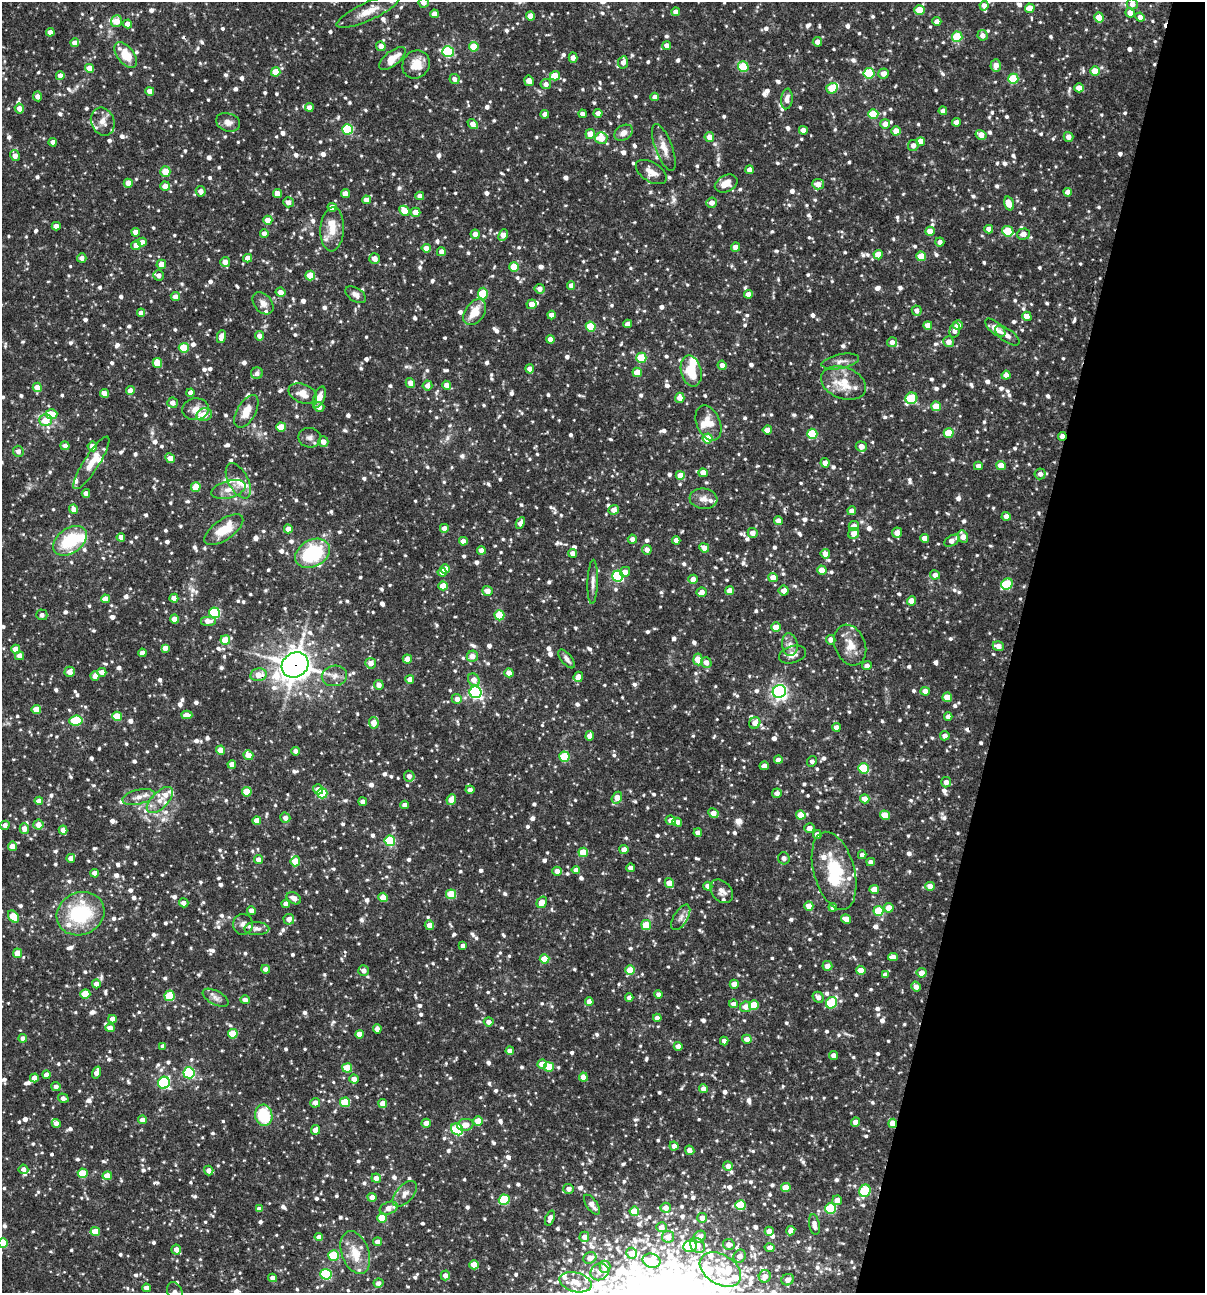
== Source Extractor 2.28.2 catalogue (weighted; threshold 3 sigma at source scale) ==
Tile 8 of 4 x 4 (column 4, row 2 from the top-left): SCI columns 3861-5063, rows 2585-3875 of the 5188 x 5168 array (HDU 1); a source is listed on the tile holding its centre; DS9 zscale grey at full resolution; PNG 1207 x 1295 px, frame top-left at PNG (2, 2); each listed source drawn as its Kron ellipse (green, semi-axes under 4 px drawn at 4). Shown black and unused: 16% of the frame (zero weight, under 3 of 4 exposures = <1% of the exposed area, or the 3 px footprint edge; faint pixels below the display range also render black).
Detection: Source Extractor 2.28.2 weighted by HDU 2 'WHT'; one run over the whole footprint, this tile lists its part. Background 0.0835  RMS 0.0039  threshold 0.0176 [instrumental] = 3 sigma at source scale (4.5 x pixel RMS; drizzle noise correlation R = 1.50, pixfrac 1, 0.05/0.05 arcsec/px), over >= 5 px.
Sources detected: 1428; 3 inside a brighter object's white glare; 5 cosmic-ray / hot-pixel residue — neither listed nor drawn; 53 inside a brighter listed object's ellipse — not listed separately; of the other 1367, all 500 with FLUX_AUTO >= 1.9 (the completeness limit of this list) listed and drawn (867 fainter detections not listed), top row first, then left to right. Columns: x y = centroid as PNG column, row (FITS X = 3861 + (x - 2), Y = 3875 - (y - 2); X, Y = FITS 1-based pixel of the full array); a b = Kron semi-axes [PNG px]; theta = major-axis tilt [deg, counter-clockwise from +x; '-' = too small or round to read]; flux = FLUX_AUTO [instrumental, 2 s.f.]
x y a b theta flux
424 3 5 5 - 2.3
1132 4 5 5 - 2.5
984 5 5 4 - 2.3
1030 8 5 4 - 5.2
919 10 5 4 - 7.7
368 11 34 9 25 6.5
676 12 4 4 - 2.5
1130 13 5 5 - 3.2
434 14 4 4 - 2.6
530 16 4 4 - 4.5
1140 17 5 4 - 1.9
1099 18 5 4 - 7
116 21 6 5 - 4.9
937 21 4 4 - 2.5
127 24 4 4 - 2.7
50 32 4 4 - 2.9
983 35 5 5 - 2.5
957 37 5 5 - 16
817 42 5 4 - 2.1
75 43 4 4 - 2.9
381 46 5 4 - 2.7
667 46 4 4 - 2.7
474 47 5 5 - 8.2
448 52 6 5 - 35
126 55 15 8 -53 9.9
392 58 16 7 39 5.7
573 58 5 4 - 2.5
623 62 6 5 - 2.3
416 64 15 13 49 6.5
996 65 6 5 - 3.1
743 67 5 5 - 16
89 68 4 4 - 6.1
1095 71 5 5 - 6.3
276 72 4 4 - 8.1
869 73 5 5 - 22
884 73 5 5 - 2.8
60 76 4 4 - 2.9
555 76 5 5 - 6.7
454 79 5 5 - 2
1013 79 5 5 - 18
529 81 5 4 - 3.2
546 84 5 5 - 2
832 88 6 5 - 11
1079 88 4 4 - 4.1
150 91 4 4 - 3.2
37 96 5 4 - 2.1
655 97 4 4 - 2.3
787 99 10 5 84 2.2
309 107 4 4 - 2.6
19 108 5 4 - 2.8
943 111 4 4 - 2.1
598 113 4 4 - 2.4
545 114 4 4 - 2.4
583 114 4 4 - 2.1
873 114 5 5 - 15
103 121 14 11 -68 4
228 122 12 9 -19 2.6
956 122 4 4 - 2.6
473 124 6 4 -42 3.5
885 124 5 5 - 3.3
348 129 5 5 - 28
803 130 4 4 - 3
896 131 4 4 - 4.1
623 133 10 7 32 2.5
590 134 5 5 - 4.5
981 135 5 4 - 4.3
709 137 5 4 - 3.6
1068 137 5 5 - 2.5
601 138 6 5 - 7.5
53 142 4 4 - 2.6
921 142 4 4 - 4.5
913 145 5 5 - 2.4
664 148 25 8 -70 4.5
15 156 5 4 - 2.9
749 170 4 4 - 2
165 172 5 5 - 7.5
651 172 17 9 -32 3.7
128 183 4 4 - 4.8
726 183 12 8 27 4.5
818 184 6 5 - 3.3
165 186 5 4 - 4
201 191 5 5 - 2.5
1068 192 4 4 - 2.8
278 193 4 4 - 3.1
345 193 4 4 - 4.1
420 196 4 4 - 2.5
366 200 4 4 - 3
288 202 5 5 - 2.5
712 203 5 5 - 2.7
1009 204 7 4 -73 4.8
332 207 4 4 - 4.6
404 211 5 4 - 6.7
415 212 5 4 - 3.8
268 220 4 4 - 4.8
56 226 4 4 - 2.8
332 229 22 12 86 6.2
989 229 4 4 - 2.3
930 231 4 4 - 5.4
1008 231 6 5 - 17
136 232 4 4 - 3.5
264 233 4 4 - 2.3
475 234 4 4 - 2.7
1023 234 6 5 - 2.8
503 235 6 4 65 4.4
142 242 4 4 - 2.6
940 242 4 4 - 1.9
136 245 5 5 - 2.9
736 247 4 4 - 3.1
426 248 4 4 - 3.6
441 252 4 4 - 2.6
878 255 4 4 - 7.3
921 256 5 5 - 9.3
82 258 5 4 - 2.2
248 258 4 4 - 3
375 258 5 5 - 3.2
225 262 5 5 - 3
161 264 5 4 - 4
514 267 5 5 - 11
158 275 5 5 - 2
310 276 5 4 - 9.2
571 285 4 4 - 2.3
540 289 5 5 - 2.7
281 292 5 4 - 3.1
483 293 6 5 - 16
749 294 4 4 - 2.7
356 295 11 6 -32 2.1
175 297 5 4 - 3.2
263 303 12 8 -50 2.6
532 304 5 4 - 3.9
917 310 5 5 - 2.1
475 312 14 9 55 7.2
141 313 4 4 - 2.4
551 315 4 4 - 3.2
1027 316 5 4 - 3.5
628 324 4 4 - 2.7
928 325 4 4 - 3.9
958 325 5 5 - 2.8
591 327 5 5 - 13
995 328 12 6 -40 4.5
955 330 8 5 76 2.2
259 336 4 4 - 2.3
1007 336 14 6 -35 2.2
221 337 7 4 78 2.9
550 339 4 4 - 3.1
892 342 5 5 - 2.6
949 342 5 5 - 2.9
184 348 5 5 - 12
641 358 5 5 - 16
840 361 19 7 11 2.6
157 363 5 4 - 9.4
722 365 5 4 - 2.4
530 369 4 4 - 2.5
691 371 16 10 -76 11
637 372 5 4 - 6.7
257 373 6 6 - 2.1
1006 375 4 4 - 2.4
410 383 5 4 - 3.1
843 383 23 15 -21 11
427 385 5 5 - 2.3
447 385 4 4 - 3.4
37 387 4 4 - 5.4
130 391 4 4 - 3.7
105 393 4 4 - 3.7
190 393 4 4 - 2.5
303 394 15 9 -21 4.4
319 397 11 5 70 3.6
680 398 5 4 - 3.7
911 398 6 5 - 23
173 403 5 5 - 2.6
936 406 5 5 - 8.4
319 407 5 4 - 2.8
196 409 13 11 6 4
246 411 18 9 60 6.2
52 414 6 5 - 7.5
204 415 8 6 12 6.6
46 420 6 6 - 7.1
708 423 18 11 -67 6.2
281 427 5 4 - 8.9
767 430 5 4 - 3.8
949 433 5 4 - 11
812 434 5 5 - 17
1062 436 4 3 - 4.4
310 438 11 9 -10 2.3
708 438 5 5 - 12
323 442 5 5 - 2.7
65 446 4 4 - 2.5
92 446 5 4 - 3
861 446 5 5 - 2.9
18 451 5 5 - 1.9
170 458 5 4 - 5.3
91 463 31 7 57 6.3
825 463 4 4 - 3
1001 465 4 4 - 7.1
978 466 4 4 - 1.9
703 473 5 4 - 4
1040 474 5 5 - 2
680 475 4 4 - 5.5
238 481 19 10 -62 4.6
196 487 5 4 - 7.3
229 489 17 8 15 4.1
86 493 4 4 - 2.5
703 499 14 10 -6 3.2
74 509 4 4 - 3
614 510 5 4 - 2.7
852 511 4 4 - 2.9
1006 516 4 4 - 2.9
778 521 4 4 - 3.3
520 523 6 4 62 2.9
854 526 5 5 - 2.7
444 528 4 4 - 2.8
288 529 4 4 - 4.2
224 530 22 10 35 10
897 532 5 5 - 3.1
753 533 5 5 - 2.7
854 533 6 5 - 3.5
121 537 4 4 - 2.9
963 537 6 5 - 3.4
925 538 4 4 - 3.4
632 539 4 4 - 2.3
676 540 4 4 - 2.5
70 541 19 12 36 20
463 541 4 4 - 3
952 541 8 5 30 2.9
704 548 5 4 - 2.7
481 550 4 4 - 2.4
647 550 5 4 - 2.4
313 553 18 13 29 31
573 553 4 4 - 2.7
825 554 5 4 - 3.6
445 569 4 4 - 4.9
822 570 5 4 - 4.9
442 572 4 4 - 3.1
625 572 5 5 - 3
935 575 5 4 - 2.9
618 576 5 5 - 44
773 577 5 4 - 3.6
693 579 5 4 - 2.7
593 582 22 5 88 2.3
1007 584 6 5 - 18
443 586 4 4 - 5.9
487 591 5 5 - 3.5
730 591 4 4 - 4.9
784 591 5 5 - 2.7
702 592 5 4 - 2.9
174 598 4 4 - 4.2
105 599 4 4 - 4.1
912 601 4 4 - 5.3
215 613 5 5 - 35
42 615 5 5 - 2
499 615 5 5 - 13
175 619 4 4 - 5.1
208 621 8 5 0 2.8
776 627 5 4 - 5.9
225 640 4 4 - 8.2
831 640 5 4 - 2.4
790 645 11 8 -81 2.3
850 645 21 15 -68 6.2
998 646 6 4 -20 2.9
165 648 4 4 - 2.8
16 649 4 4 - 5.6
142 653 4 4 - 2.7
792 654 14 8 16 2.8
20 656 4 4 - 2.4
472 656 5 5 - 3.4
407 659 4 4 - 3.9
567 659 11 5 -51 1.9
698 659 6 4 -84 8.5
706 662 5 5 - 2.8
371 663 5 5 - 2.7
295 665 14 12 34 540
867 666 5 4 - 2
70 672 5 5 - 3.5
102 672 4 4 - 2.9
509 673 4 4 - 3.2
259 675 8 6 11 5.1
95 676 4 4 - 3.3
334 676 13 10 10 3.1
578 677 5 4 - 4.2
410 679 4 4 - 2.7
474 680 7 5 -54 3.2
379 685 5 5 - 2.6
925 691 4 4 - 3.9
475 692 6 6 - 78
779 692 7 6 - 130
947 697 5 4 - 5.5
457 699 5 5 - 2.7
36 709 5 4 - 7.1
187 715 5 4 - 3.4
117 716 5 4 - 13
948 717 4 4 - 2.5
76 720 7 5 7 24
374 723 6 5 - 4
755 723 6 5 - 3
836 727 4 4 - 2.6
590 736 5 4 - 3
945 736 5 4 - 2.4
220 750 4 4 - 5.8
296 751 4 4 - 2.1
248 755 5 4 - 4.5
564 757 5 5 - 19
778 760 4 4 - 2.6
812 761 5 4 - 1.9
232 764 4 4 - 3.3
764 766 4 4 - 2.8
863 768 5 5 - 20
409 776 5 5 - 2
946 782 5 5 - 2.2
318 789 5 5 - 3
470 790 4 4 - 2.1
247 792 5 4 - 10
322 793 5 5 - 20
777 793 5 4 - 2.2
138 797 16 7 14 3
617 798 6 4 57 5.1
865 799 5 4 - 4.5
160 800 16 8 45 4.1
451 800 5 4 - 4.9
39 801 4 4 - 3.1
363 802 4 4 - 2.6
405 805 4 4 - 2.4
713 813 5 4 - 2.8
801 815 5 4 - 8.3
885 815 5 4 - 6.5
285 818 5 5 - 2.4
671 820 5 5 - 3.1
257 821 4 4 - 4.7
677 822 5 4 - 2.7
5 825 4 4 - 2.4
38 825 5 5 - 3.9
24 828 5 4 - 3
809 828 5 4 - 2.8
63 830 4 4 - 3.3
698 833 4 4 - 3.1
817 834 4 4 - 2.7
390 841 5 5 - 27
12 846 5 4 - 3.3
624 849 4 4 - 2.7
583 852 5 4 - 11
862 855 4 4 - 2.2
71 858 4 4 - 2.5
784 858 6 5 - 2
258 860 4 4 - 2.9
295 861 5 5 - 9.6
871 862 4 4 - 2.4
631 868 4 4 - 2.5
576 870 4 4 - 2.7
557 871 4 4 - 2.6
834 871 40 20 -74 21
95 873 4 4 - 2.8
669 883 5 4 - 6
708 886 5 4 - 2.7
930 886 4 4 - 3.4
874 889 5 4 - 5.1
722 891 13 9 -46 2.4
451 894 5 5 - 13
383 897 4 4 - 5.5
294 898 8 5 -30 3.1
542 902 6 5 - 5.5
184 903 4 4 - 2.5
286 904 4 4 - 3.3
809 906 4 4 - 4.4
833 907 4 4 - 2.5
889 908 5 5 - 4.6
252 911 4 4 - 2.6
878 911 5 5 - 15
81 914 24 21 25 30
13 917 7 4 -52 12
681 917 14 7 59 2
289 919 5 5 - 2.8
846 919 5 4 - 4.6
243 924 10 10 - 2
429 925 5 4 - 3
646 925 5 5 - 11
257 929 12 6 -1 1.9
463 946 4 4 - 2.4
17 953 4 4 - 4.9
893 957 5 4 - 3
544 959 5 4 - 9.1
827 966 5 5 - 2.6
266 969 4 4 - 2.3
364 970 5 5 - 2.4
630 970 5 4 - 10
861 970 5 4 - 3.7
922 973 5 5 - 3.9
885 975 4 4 - 2.5
96 984 4 4 - 2.4
734 984 4 4 - 4.8
916 986 5 4 - 2.9
85 994 5 5 - 12
658 994 4 4 - 1.9
170 996 5 5 - 16
818 997 6 5 - 2.1
216 998 14 7 -28 2.3
629 998 4 4 - 2.5
245 1000 5 4 - 2.2
589 1002 4 4 - 3.2
831 1003 6 5 - 22
734 1004 4 4 - 2.3
754 1005 5 5 - 11
746 1007 5 5 - 3.4
657 1018 4 4 - 2.7
113 1019 4 4 - 2.8
489 1022 5 4 - 2.5
110 1028 4 4 - 3.4
377 1029 4 4 - 2.2
233 1034 5 5 - 14
359 1034 4 4 - 4
23 1038 4 4 - 2.6
747 1039 5 4 - 2.8
724 1041 4 4 - 2.1
163 1046 4 4 - 2
678 1046 4 4 - 2.4
510 1051 4 4 - 2.6
833 1055 4 4 - 2.4
542 1064 5 4 - 4.4
549 1067 5 5 - 11
347 1068 5 4 - 13
97 1073 6 4 73 3.1
189 1073 6 5 - 47
46 1075 4 4 - 2.6
583 1077 4 4 - 4.3
34 1078 4 4 - 3.2
354 1079 5 4 - 3.3
164 1083 6 6 - 43
56 1087 4 4 - 2
703 1089 4 4 - 2.7
63 1098 5 4 - 2.1
345 1102 5 5 - 15
315 1103 5 5 - 2.5
383 1104 4 4 - 5.5
264 1115 11 8 -82 18
143 1120 4 4 - 3.2
478 1121 4 4 - 6.2
855 1122 4 4 - 2.7
56 1123 4 4 - 2.6
426 1123 4 4 - 2.9
893 1123 4 4 - 7.5
465 1125 8 6 11 3.8
457 1129 6 5 - 34
315 1130 5 4 - 3.7
674 1146 4 4 - 2.9
690 1150 5 4 - 2.9
728 1166 5 4 - 2.8
23 1169 5 5 - 2
209 1170 5 4 - 2.4
83 1173 5 5 - 12
107 1176 5 4 - 5.8
376 1178 5 4 - 3
786 1188 5 4 - 7
569 1189 5 5 - 2.3
865 1191 6 5 - 23
405 1194 15 8 48 2.7
372 1197 4 4 - 3
504 1200 5 5 - 24
837 1200 5 5 - 3.1
592 1205 11 5 -54 2.7
740 1205 5 5 - 20
389 1208 9 6 20 3.6
666 1208 5 5 - 2.7
259 1209 4 4 - 2.8
830 1209 5 5 - 25
634 1211 5 4 - 7.5
382 1218 5 4 - 9.6
550 1218 8 4 69 2.6
702 1218 5 4 - 2.6
814 1224 10 5 -81 2.3
661 1227 5 5 - 2.7
769 1231 4 4 - 2.7
791 1231 5 4 - 3.3
95 1232 5 4 - 9
319 1237 4 4 - 2.8
584 1237 5 5 - 2.7
668 1237 6 6 - 3.7
700 1237 6 5 - 3.2
378 1242 4 4 - 3.2
3 1243 5 5 - 12
729 1244 6 5 - 2.8
697 1245 8 6 -52 4.1
690 1246 7 6 - 21
770 1248 5 4 - 2.3
176 1249 5 5 - 2.8
355 1252 22 13 -70 8.2
632 1253 5 5 - 3.4
333 1255 5 5 - 21
740 1256 7 6 - 3.2
590 1258 7 5 32 3.3
651 1261 9 7 -14 14
474 1265 5 4 - 6.3
605 1267 6 5 - 3.9
720 1270 22 15 -31 11
600 1272 9 8 - 3.1
326 1274 5 5 - 38
445 1275 5 4 - 2.9
765 1276 6 6 - 3.2
273 1278 4 4 - 2.5
788 1280 6 5 - 3.1
576 1282 16 9 -15 6.6
378 1283 5 4 - 2.1
146 1288 4 4 - 2.6
175 1292 10 7 -66 2.3
Overlapping masked pixels (flux is a lower limit): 4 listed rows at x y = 1062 436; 295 665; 259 675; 893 1123
Isophote crosses this tile's border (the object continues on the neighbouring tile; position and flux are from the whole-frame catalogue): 3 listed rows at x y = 424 3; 3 1243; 175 1292